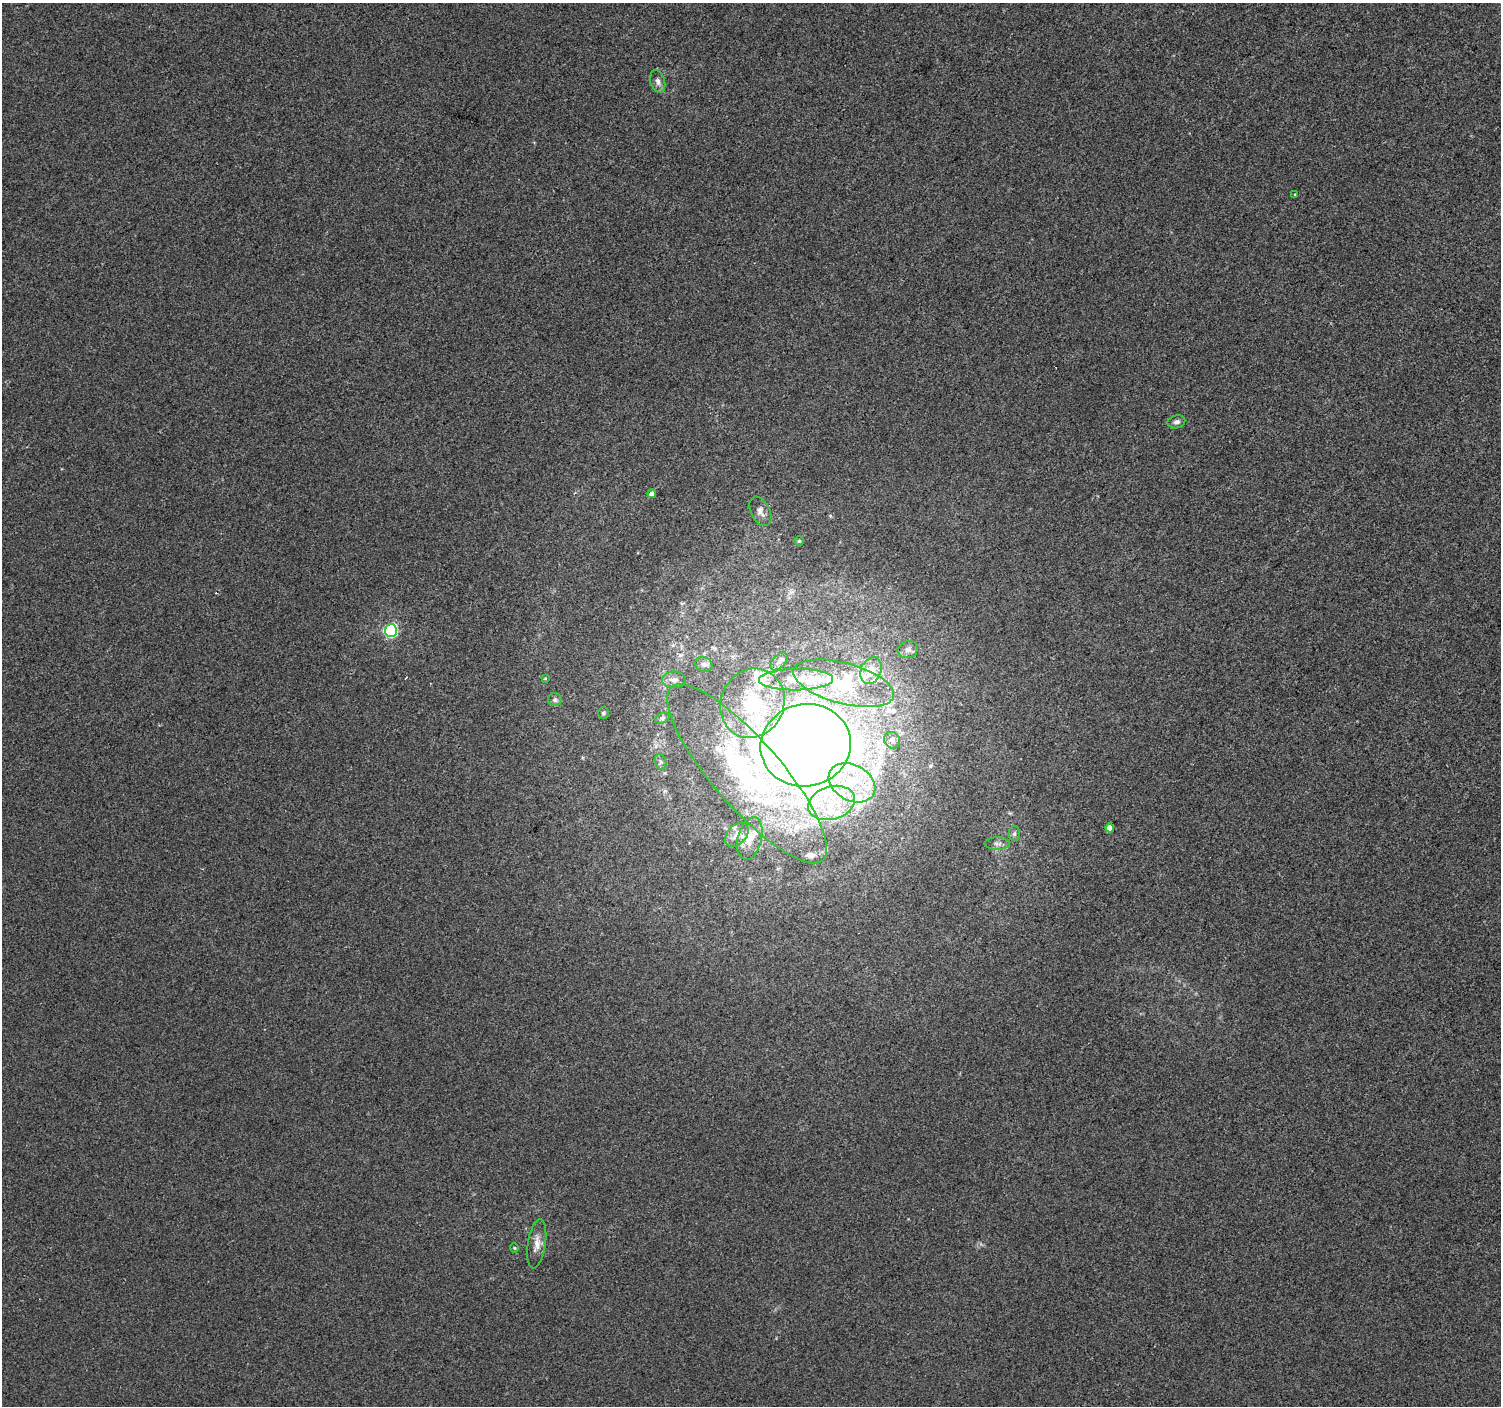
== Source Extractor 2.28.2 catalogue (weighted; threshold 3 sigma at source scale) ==
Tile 10 of 4 x 4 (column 2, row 3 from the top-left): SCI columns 1501-2999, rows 1580-2983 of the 6010 x 6031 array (HDU 1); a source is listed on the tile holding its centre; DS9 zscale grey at full resolution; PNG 1503 x 1408 px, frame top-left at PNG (2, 3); each listed source drawn as its Kron ellipse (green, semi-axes under 4 px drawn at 4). Shown black and unused: <1% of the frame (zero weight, under 2 of 3 exposures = <1% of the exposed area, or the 3 px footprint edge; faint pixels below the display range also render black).
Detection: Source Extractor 2.28.2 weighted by HDU 2 'WHT'; one run over the whole footprint, this tile lists its part. Background 8.56e-04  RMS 0.0048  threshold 0.0217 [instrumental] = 3 sigma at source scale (4.5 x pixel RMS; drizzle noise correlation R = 1.50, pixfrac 1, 0.0396/0.0396 arcsec/px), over >= 5 px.
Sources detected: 45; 1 inside a brighter object's white glare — neither listed nor drawn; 12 inside a brighter listed object's ellipse — not listed separately; the other 32 listed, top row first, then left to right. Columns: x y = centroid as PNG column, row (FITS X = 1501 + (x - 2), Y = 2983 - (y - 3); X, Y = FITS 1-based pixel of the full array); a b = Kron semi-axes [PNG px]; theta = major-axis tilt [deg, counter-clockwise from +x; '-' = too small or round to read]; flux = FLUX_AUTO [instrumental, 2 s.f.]
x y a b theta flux
658 81 11 7 -74 2.3
1294 195 4 2 - 0.46
1176 422 9 6 13 1.6
652 494 4 4 - 2.9
760 511 16 9 -64 3.3
799 541 5 5 - 0.59
391 631 6 6 - 76
908 650 10 8 16 2
779 661 11 6 48 2
704 664 9 7 -28 2
871 671 14 10 67 6.7
545 678 4 4 - 0.43
674 680 12 8 0 2.7
796 680 37 10 1 13
844 683 52 20 -15 32
555 700 7 6 - 1.3
752 703 35 31 64 41
603 713 6 5 - 1.1
662 718 7 5 27 1.1
892 740 8 7 - 2.4
806 745 45 41 13 1000
661 762 8 5 -73 1.1
747 774 115 34 -49 120
852 783 24 18 -29 23
831 803 24 16 18 20
1110 828 4 4 - 4.2
1014 834 7 5 89 1.1
737 835 14 9 47 4.4
750 838 22 12 76 8.4
997 844 12 6 0 1.8
537 1244 25 9 81 4.9
514 1248 4 4 - 0.57
Overlapping masked pixels (flux is a lower limit): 1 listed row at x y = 747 774